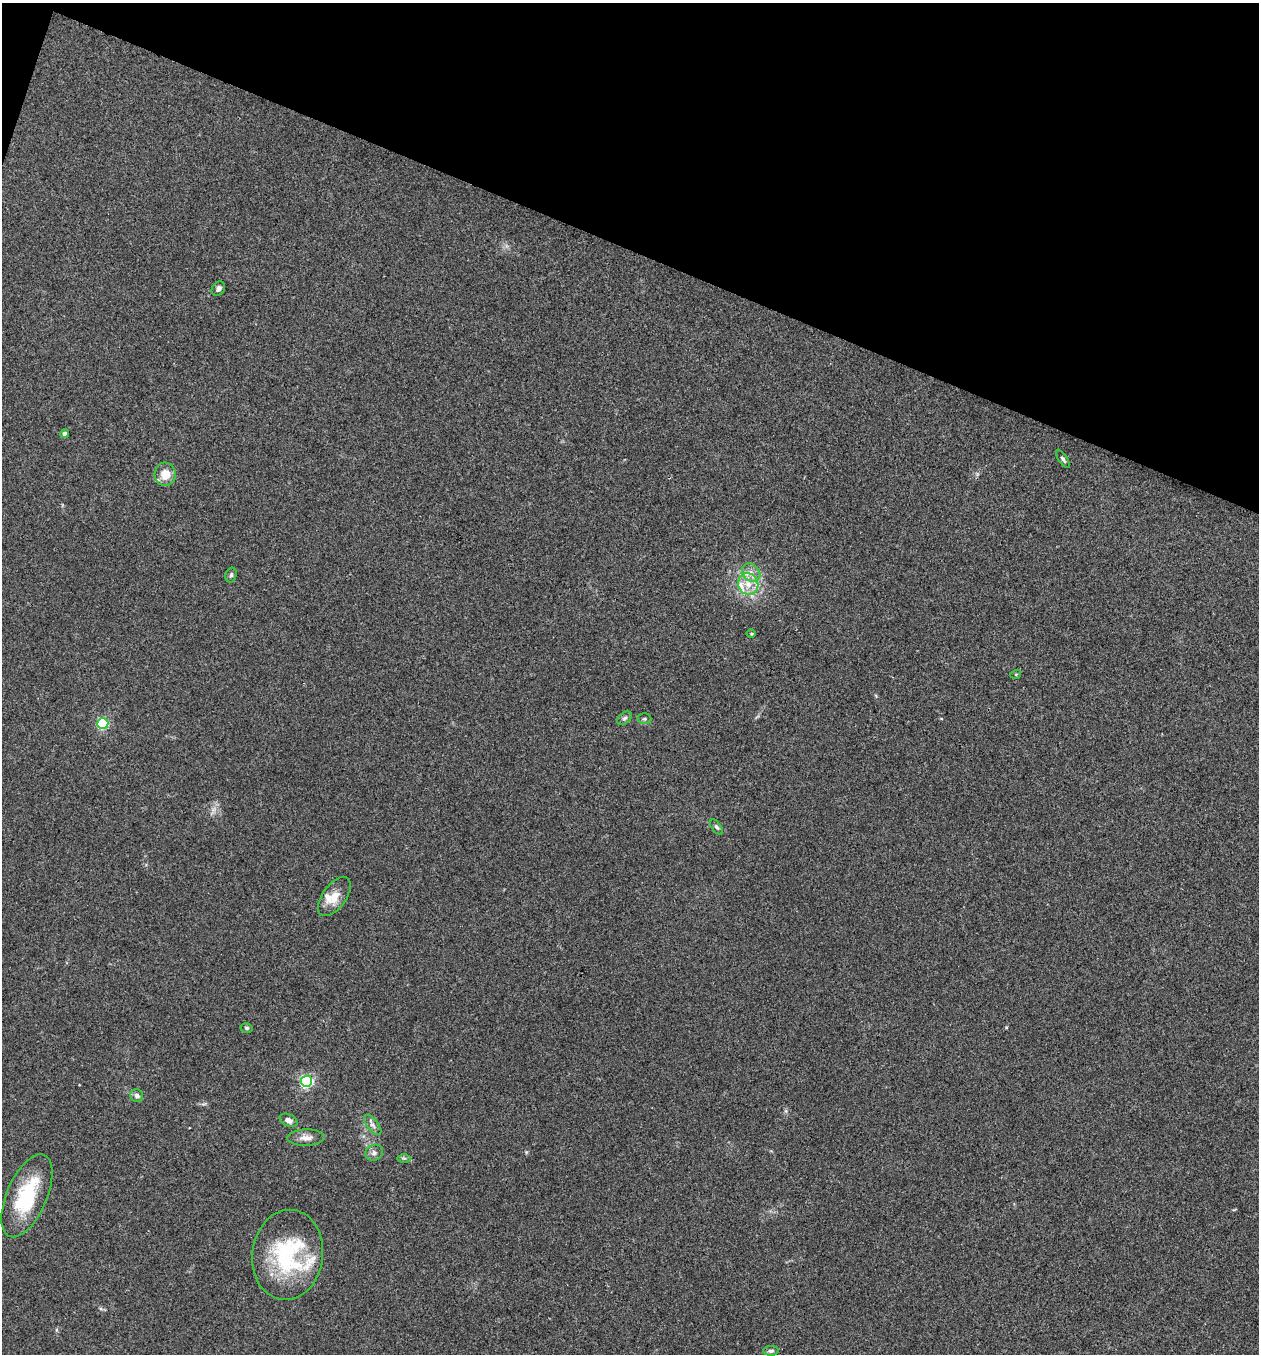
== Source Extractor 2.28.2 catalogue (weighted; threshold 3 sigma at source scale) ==
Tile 2 of 4 x 4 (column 2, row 1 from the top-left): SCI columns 1393-2649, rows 4062-5413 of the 5429 x 5415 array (HDU 1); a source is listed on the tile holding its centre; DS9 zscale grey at full resolution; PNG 1261 x 1356 px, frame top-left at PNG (2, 3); each listed source drawn as its Kron ellipse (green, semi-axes under 4 px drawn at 4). Shown black and unused: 19% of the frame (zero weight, under 3 of 4 exposures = <1% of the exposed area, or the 3 px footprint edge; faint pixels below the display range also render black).
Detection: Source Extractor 2.28.2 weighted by HDU 2 'WHT'; one run over the whole footprint, this tile lists its part. Background 0.1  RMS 0.0062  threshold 0.0278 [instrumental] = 3 sigma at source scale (4.5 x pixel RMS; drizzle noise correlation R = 1.50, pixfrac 1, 0.05/0.05 arcsec/px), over >= 5 px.
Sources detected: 29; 4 inside a brighter listed object's ellipse — not listed separately; the other 25 listed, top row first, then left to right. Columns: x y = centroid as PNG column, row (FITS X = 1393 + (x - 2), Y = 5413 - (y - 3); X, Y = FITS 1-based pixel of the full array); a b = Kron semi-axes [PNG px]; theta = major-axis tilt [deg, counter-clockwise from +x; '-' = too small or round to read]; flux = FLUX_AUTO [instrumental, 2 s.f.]
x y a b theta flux
218 289 8 6 51 1.9
65 434 4 4 - 2
1063 459 10 4 -58 1.4
165 474 11 10 - 9.1
751 573 10 8 -47 4.1
231 575 7 5 75 1.3
748 584 11 10 - 7.5
751 634 5 3 - 0.59
1016 674 5 3 - 0.54
624 718 8 5 39 1.5
644 719 7 5 1 1.2
103 723 6 5 - 71
716 827 9 4 -51 1.3
334 897 23 11 54 8.9
247 1028 6 5 - 1.1
306 1081 6 5 - 110
137 1096 6 6 - 2.2
289 1120 9 6 -26 2.9
373 1125 12 5 -51 2.4
306 1138 18 8 2 5
374 1153 9 7 29 2.4
404 1158 7 4 0 1.1
27 1196 44 20 66 40
288 1255 45 35 82 62
771 1351 8 5 1 1.4